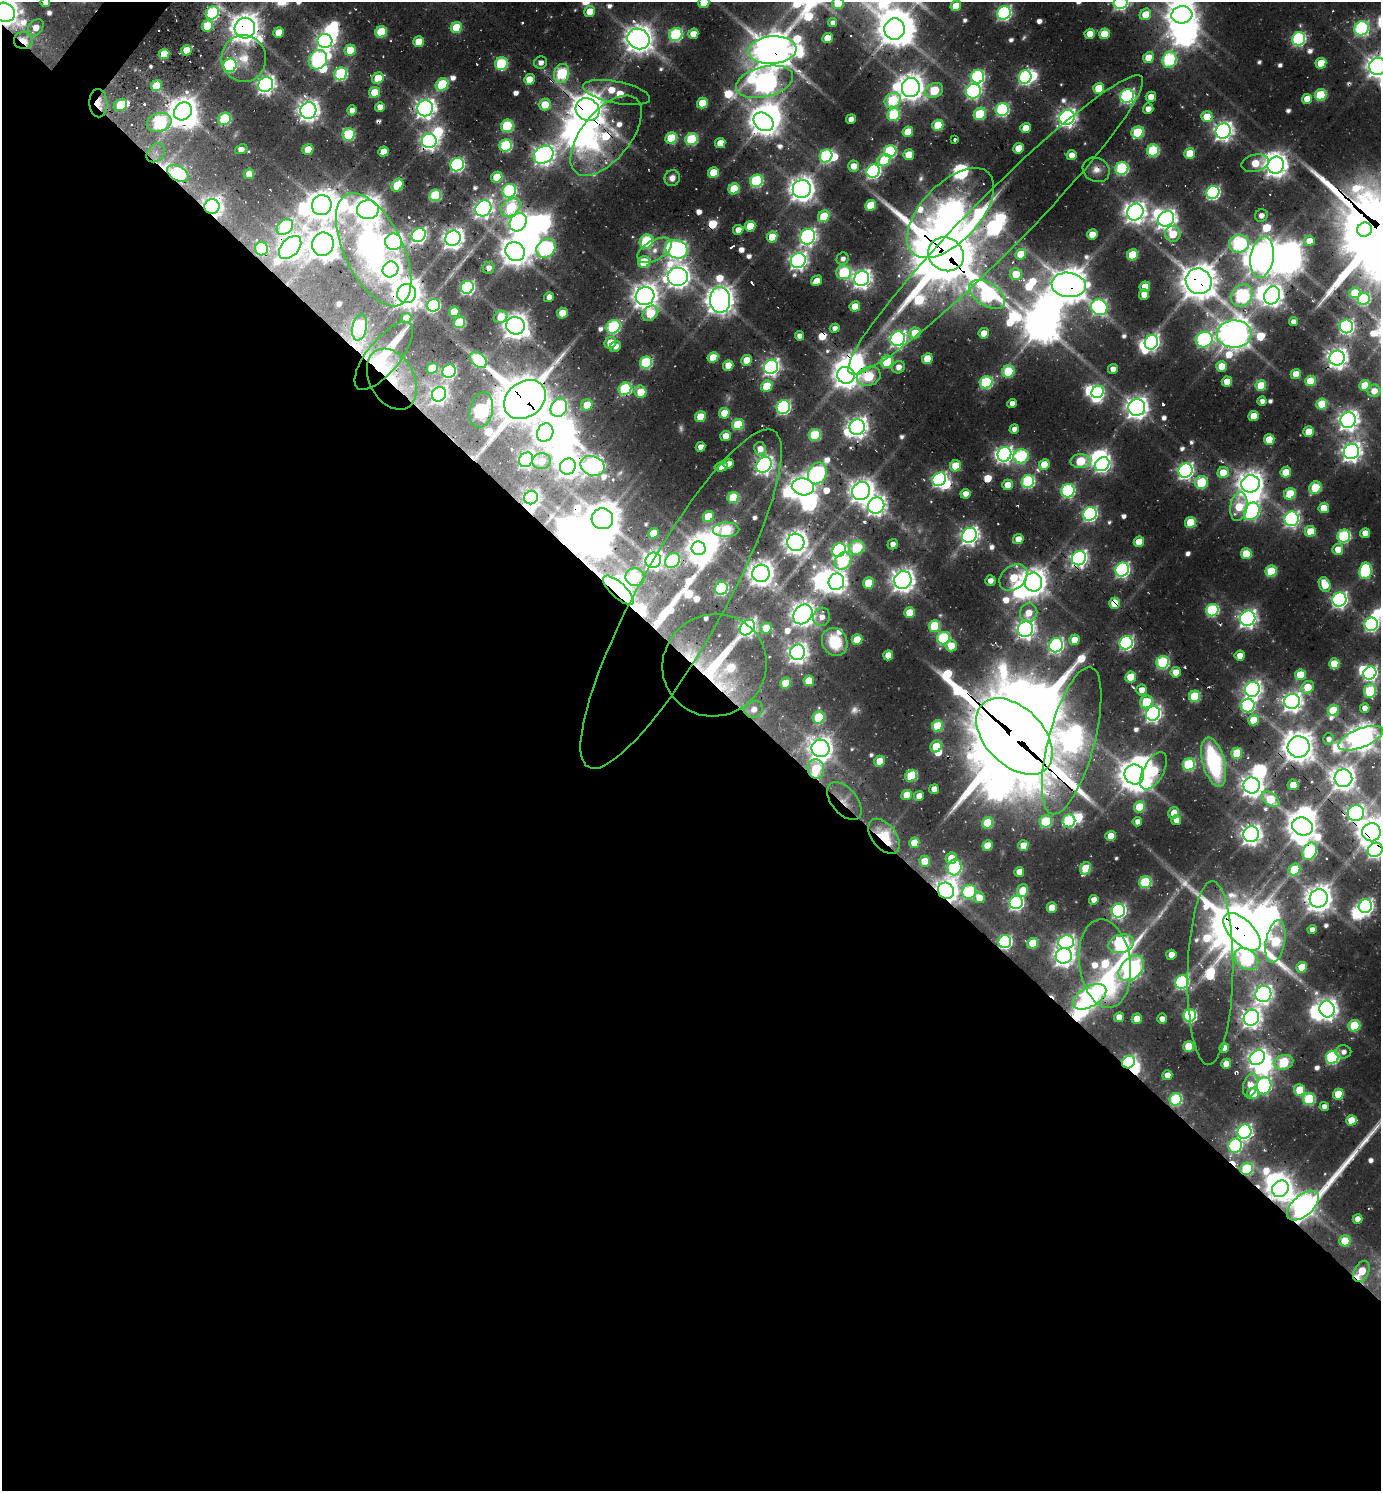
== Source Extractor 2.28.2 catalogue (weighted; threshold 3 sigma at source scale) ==
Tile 14 of 4 x 4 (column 2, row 4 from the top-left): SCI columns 1680-3058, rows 45-1533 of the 6010 x 6001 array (HDU 1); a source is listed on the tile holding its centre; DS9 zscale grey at full resolution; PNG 1383 x 1493 px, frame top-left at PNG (2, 2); each listed source drawn as its Kron ellipse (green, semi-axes under 4 px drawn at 4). Shown black and unused: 56% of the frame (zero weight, under 2 of 3 exposures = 3% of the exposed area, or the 3 px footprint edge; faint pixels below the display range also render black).
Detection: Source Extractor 2.28.2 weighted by HDU 2 'WHT'; one run over the whole footprint, this tile lists its part. Background 0.0795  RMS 0.0088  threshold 0.0398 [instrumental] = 3 sigma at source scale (4.5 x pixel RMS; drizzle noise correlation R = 1.50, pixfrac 1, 0.05/0.05 arcsec/px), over >= 5 px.
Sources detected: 680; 9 too faint to see at this stretch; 71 inside a brighter object's white glare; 14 cosmic-ray / hot-pixel residue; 1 long thin detection or spike segment (spike, bleed or trail) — neither listed nor drawn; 10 inside a brighter listed object's ellipse — not listed separately; of the other 575, all 500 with FLUX_AUTO >= 5.27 (the completeness limit of this list) listed and drawn (75 fainter detections not listed), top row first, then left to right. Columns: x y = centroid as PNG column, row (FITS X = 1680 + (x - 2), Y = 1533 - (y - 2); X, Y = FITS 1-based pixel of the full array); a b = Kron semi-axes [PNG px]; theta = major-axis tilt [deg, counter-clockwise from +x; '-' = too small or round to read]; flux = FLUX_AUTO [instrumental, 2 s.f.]
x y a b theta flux
45 2 5 4 - 8.8
704 2 6 5 - 33
1121 2 7 6 - 270
838 3 6 6 - 29
956 6 5 5 - 31
589 11 5 5 - 17
4 12 10 9 - 1400
212 13 7 6 - 170
1004 13 7 6 - 250
1145 14 6 5 - 25
1182 15 10 8 7 1500
832 23 4 4 - 5.3
207 26 6 5 - 44
36 28 9 6 51 15
245 28 10 10 - 1600
456 28 6 5 - 50
1362 28 7 7 - 220
895 29 10 10 - 2100
279 32 5 5 - 22
381 32 6 5 - 59
676 34 7 6 - 150
693 34 5 5 - 16
1090 34 5 5 - 16
1104 34 5 5 - 37
827 38 5 5 - 20
639 39 11 10 - 1500
1299 39 7 6 - 210
23 41 9 8 - 31
325 41 7 7 - 460
418 42 5 5 - 25
186 50 5 5 - 21
350 50 5 5 - 33
772 50 24 14 4 2700
164 54 5 5 - 34
244 58 23 22 - 25
1148 58 5 5 - 21
318 60 10 8 54 280
1169 60 8 6 72 160
541 63 6 6 - 6.7
1321 63 5 5 - 30
501 64 6 6 - 110
230 65 7 6 - 170
1378 66 9 8 - 1000
341 74 6 6 - 140
562 74 10 7 75 130
977 77 7 6 - 200
1025 77 7 6 - 220
378 78 6 5 - 32
529 79 5 5 - 23
764 82 29 15 14 860
442 84 7 5 44 77
266 85 8 7 - 470
157 86 6 5 - 34
911 87 9 9 - 1300
1099 88 5 5 - 39
934 90 9 7 25 64
973 91 7 7 - 290
375 92 5 5 - 28
617 92 34 11 -11 46
1321 95 6 5 - 74
1127 96 7 6 - 240
1151 97 5 5 - 13
1307 99 5 5 - 21
893 100 8 7 - 77
98 103 14 9 -88 13
702 103 5 5 - 30
120 105 7 5 32 43
545 105 6 6 - 27
380 107 5 4 - 9.2
425 108 8 7 - 710
1148 109 5 5 - 9.4
352 110 5 5 - 8
587 110 12 11 - 2300
1002 110 7 6 - 180
183 111 9 8 - 1500
308 111 8 8 - 820
980 114 6 5 - 78
894 115 6 6 - 95
1067 117 8 7 - 560
1207 117 5 5 - 28
225 119 6 6 - 100
851 119 5 4 - 7.6
159 122 12 9 16 140
763 122 11 8 -36 1400
938 125 5 5 - 49
507 126 6 6 - 89
1026 128 5 5 - 20
1223 131 8 7 - 610
908 132 5 5 - 28
1138 132 6 6 - 80
349 134 6 6 - 97
606 136 48 24 51 120
671 138 6 5 - 70
692 139 6 6 - 100
955 140 3 3 - 5.6
429 141 7 7 - 510
720 143 5 5 - 17
506 146 6 6 - 130
1018 148 5 5 - 23
241 149 6 4 20 11
308 150 5 5 - 26
383 151 5 5 - 13
890 151 6 6 - 140
1153 151 6 6 - 100
156 153 11 8 46 5.6
1190 153 5 5 - 39
543 155 10 8 33 700
909 155 5 5 - 26
1071 155 5 5 - 11
826 156 7 6 - 180
884 160 7 6 - 45
1255 163 14 8 14 33
457 165 7 6 - 240
1276 165 9 8 - 980
854 166 5 5 - 16
1122 168 6 6 - 140
1096 170 14 11 -29 9.3
873 171 7 6 - 290
713 172 5 5 - 27
178 174 12 7 -31 190
249 174 5 5 - 14
497 177 6 5 - 39
672 178 8 7 - 7.6
756 181 6 6 - 140
397 185 7 5 55 45
734 189 6 5 - 51
802 189 9 9 - 1200
509 191 7 6 - 170
1213 192 7 6 - 240
435 195 6 5 - 94
322 205 10 10 - 1700
871 205 5 5 - 43
212 207 7 7 - 630
511 207 11 8 39 85
483 208 8 7 - 550
368 210 11 9 6 1300
1135 212 9 8 - 780
950 213 55 29 47 1600
1261 215 6 6 - 7.4
824 216 6 5 - 46
1166 219 8 7 - 750
518 222 10 8 54 510
996 225 208 28 45 660
750 226 5 5 - 36
285 227 9 7 42 120
738 230 5 5 - 9.4
1365 230 7 7 - 390
1092 234 5 5 - 17
1173 234 8 7 - 35
419 235 7 6 - 310
772 237 5 5 - 28
808 237 8 7 - 390
453 238 8 7 - 810
646 241 7 6 - 110
1309 241 5 5 - 12
394 242 8 8 - 410
323 244 12 10 74 1700
1239 244 10 8 7 160
290 247 13 8 47 990
546 248 10 8 43 240
261 249 6 6 - 98
676 249 11 9 -21 500
374 250 61 29 -64 340
655 250 19 10 29 13
515 252 10 9 - 1600
946 254 18 16 -33 7300
1021 254 5 5 - 30
1133 255 6 5 - 55
1262 257 21 11 81 1600
843 259 6 6 - 5.6
798 261 8 7 - 500
644 262 6 6 - 47
489 268 6 5 - 6.6
391 269 8 7 - 800
844 272 7 7 - 99
1016 274 6 6 - 26
678 277 10 9 - 930
862 279 8 7 - 640
817 281 6 5 - 12
1199 281 13 12 - 2500
1069 285 17 12 -8 2400
467 287 7 6 - 210
1145 287 5 5 - 23
1355 293 5 5 - 32
407 294 9 9 - 1600
987 294 20 11 -33 230
1144 294 5 5 - 12
1272 295 9 7 65 790
645 296 9 9 - 1200
1242 296 12 10 49 210
549 297 5 5 - 7.1
1364 299 6 6 - 100
720 300 13 10 -88 1500
433 305 6 6 - 140
855 306 5 5 - 21
1099 307 8 7 - 300
454 312 5 5 - 31
562 313 5 5 - 26
650 313 9 6 45 39
501 317 7 6 - 22
406 318 5 5 - 15
1293 322 4 4 - 7.3
459 323 6 5 - 79
515 326 9 8 - 1200
1346 326 7 6 - 310
359 327 13 7 78 180
613 327 7 6 - 150
835 328 5 4 - 6.8
915 333 5 5 - 29
984 333 5 5 - 20
1234 334 17 13 1 1800
799 336 5 4 - 6.8
898 339 7 7 - 390
1204 339 8 7 - 250
1151 342 7 6 - 390
610 343 6 5 - 25
615 346 6 5 - 7.7
384 356 42 16 51 96
713 357 5 5 - 30
1337 358 7 7 - 800
927 359 5 5 - 35
478 360 9 6 -39 130
747 360 5 5 - 23
887 362 6 6 - 81
646 363 6 6 - 110
728 365 5 5 - 18
1221 366 5 5 - 22
771 367 7 6 - 450
898 367 6 6 - 8.4
432 368 6 5 - 36
1113 369 5 5 - 9.7
449 371 7 6 - 150
1008 371 6 6 - 62
1296 374 5 5 - 21
846 375 9 8 - 1100
869 376 12 9 19 73
392 379 32 22 -61 46
1227 381 5 5 - 20
1310 381 5 5 - 34
986 382 6 6 - 120
1261 385 5 5 - 39
1365 385 5 5 - 34
767 386 6 5 - 39
625 389 7 6 - 130
1374 391 6 6 - 12
640 392 6 5 - 33
1097 392 6 5 - 110
439 394 8 7 - 440
525 399 22 17 37 5200
1262 401 4 4 - 6.2
1012 404 5 4 - 8.3
1322 404 5 5 - 45
587 405 6 5 - 22
783 407 7 6 - 210
1137 407 8 8 - 920
559 408 9 8 - 280
481 410 18 11 78 230
724 413 5 5 - 27
1253 416 5 5 - 24
700 417 5 5 - 31
1348 420 8 7 - 730
738 424 6 5 - 68
857 427 8 7 - 730
1014 429 5 4 - 6.3
1308 432 5 5 - 26
545 433 9 8 - 780
815 435 6 6 - 78
725 436 5 5 - 16
1269 439 5 5 - 32
701 447 5 4 - 10
760 449 7 6 - 11
1351 451 8 7 - 700
1004 454 7 7 - 390
1021 456 7 7 - 160
526 460 8 6 50 340
541 461 9 8 - 17
1080 461 10 7 2 63
729 464 5 4 - 7.6
1044 464 5 5 - 26
1102 464 8 6 40 360
764 465 8 7 - 470
593 466 12 9 -24 440
956 466 6 5 - 42
568 467 8 7 - 890
721 467 6 5 - 14
1186 471 7 7 - 390
1286 472 5 5 - 35
817 473 11 9 66 300
1223 473 5 5 - 26
939 479 7 6 - 290
1028 481 6 6 - 160
1201 482 6 6 - 73
1250 484 9 8 - 1200
1008 485 5 5 - 18
803 487 11 8 -11 1200
1315 488 6 5 - 59
861 491 9 8 - 1100
1068 491 7 6 - 180
965 494 5 5 - 11
1290 494 6 5 - 55
531 497 7 6 - 320
733 497 6 5 - 56
876 505 8 7 - 660
1239 507 14 8 80 39
1324 508 5 5 - 25
1252 511 9 7 57 310
1090 514 7 6 - 270
708 517 6 5 - 41
602 519 11 10 - 1900
1292 519 7 7 - 320
1190 522 5 5 - 46
726 530 13 7 1 100
1310 531 5 5 - 27
653 533 5 5 - 26
1365 533 5 5 - 13
969 535 8 7 - 540
1344 536 6 6 - 150
1018 539 5 5 - 15
796 542 9 8 - 1100
1139 542 5 5 - 24
893 544 5 5 - 7.5
699 548 7 6 - 920
857 548 8 6 27 90
1338 549 5 5 - 18
839 550 7 6 - 270
1246 554 5 5 - 42
1079 558 7 7 - 460
653 560 8 7 - 500
673 561 8 6 38 140
843 561 9 7 52 110
1122 570 7 6 - 290
1271 571 6 5 - 61
1365 571 8 6 82 130
761 573 9 8 - 1200
635 577 9 9 - 59
1013 578 15 11 41 40
903 580 9 8 - 1000
990 581 5 5 - 6.4
836 582 8 7 - 780
1033 582 9 8 - 1300
869 583 5 5 - 44
1325 584 7 5 -68 26
721 588 6 6 - 180
618 590 19 7 -43 1300
681 599 192 43 61 370
1339 600 7 7 - 380
1115 603 5 5 - 31
1212 610 6 6 - 150
909 613 5 5 - 28
1029 613 9 8 - 20
803 614 11 8 49 1100
822 617 9 8 - 7.7
1248 618 8 7 - 550
1371 624 7 6 - 250
934 626 6 5 - 56
747 628 8 6 47 440
766 628 5 5 - 27
1026 629 8 7 - 600
943 638 6 6 - 130
857 639 5 5 - 27
1074 640 5 5 - 17
835 642 14 12 -63 38
1126 643 7 6 - 260
1056 645 7 6 - 320
951 646 6 5 - 23
798 652 8 7 - 710
888 655 5 5 - 17
1240 656 5 5 - 14
1163 662 6 6 - 130
1334 664 5 5 - 34
715 665 52 51 - 150
1176 672 5 5 - 17
1370 673 7 6 - 280
1300 675 5 5 - 37
1131 677 5 5 - 40
809 681 5 5 - 30
786 683 5 5 - 30
1308 687 7 5 42 25
1252 689 7 7 - 550
1142 690 5 5 - 11
1370 691 7 6 - 96
1195 696 6 5 - 75
1292 701 8 7 - 690
1146 702 6 6 - 56
1248 705 7 6 - 160
1365 708 5 4 - 8.4
754 709 9 8 - 8.9
1333 710 6 5 - 37
1153 714 7 7 - 400
819 717 6 6 - 60
1253 720 5 5 - 28
937 726 6 5 - 58
1014 736 45 29 -45 12000
1361 738 24 9 22 1400
1329 739 6 5 - 5.6
1072 741 76 23 75 850
936 746 6 5 - 40
1299 747 11 10 - 1700
820 748 9 8 - 1000
1237 753 5 5 - 52
880 761 5 5 - 22
1214 762 25 11 -75 120
1189 764 6 6 - 120
816 769 10 8 -83 49
1154 771 20 10 60 86
1134 774 10 9 - 1500
911 776 6 5 - 76
1343 778 9 9 - 1100
1252 785 8 8 - 820
1293 785 5 5 - 18
934 789 5 4 - 11
907 795 5 5 - 26
919 796 5 5 - 12
1271 799 10 6 -38 54
844 801 22 12 -51 14
1139 807 5 5 - 44
1174 813 6 5 - 13
1356 813 8 8 - 440
1176 820 5 5 - 11
1046 821 6 6 - 79
1069 821 6 6 - 120
1137 822 5 4 - 6.3
987 823 6 5 - 58
1302 826 10 9 - 1600
1371 832 9 9 - 1500
1251 834 8 7 - 800
884 836 20 12 -52 56
1111 836 5 5 - 17
914 843 5 5 - 25
1023 845 5 5 - 20
987 846 5 5 - 26
1375 850 8 7 - 380
1310 851 9 6 61 170
951 858 6 5 - 23
924 861 5 5 - 23
954 867 8 7 - 150
1086 868 6 5 - 47
1294 870 6 5 - 53
1019 872 5 5 - 12
1145 882 6 6 - 93
1023 890 6 5 - 22
946 891 8 7 - 1100
969 892 7 6 - 140
979 898 5 5 - 16
1319 898 9 9 - 1300
1094 900 5 4 - 11
1016 902 7 6 - 280
1365 906 7 6 - 370
1052 908 5 5 - 19
1118 911 7 6 - 300
1312 929 4 4 - 5.9
1242 932 23 12 -46 4200
1275 941 21 9 80 86
1005 942 6 6 - 220
1066 942 8 7 - 340
1033 943 5 5 - 43
1121 944 13 9 16 270
1171 955 5 5 - 14
1064 956 8 7 - 720
1246 959 13 9 -36 170
1105 964 44 26 -82 120
1302 967 5 5 - 32
1131 968 15 10 45 640
1210 973 92 23 89 130
1182 982 7 6 - 210
1263 994 8 8 - 560
1089 997 18 10 31 480
1327 1009 8 7 - 770
1190 1015 6 6 - 170
1119 1017 5 5 - 11
1251 1018 8 7 - 710
1137 1019 5 5 - 18
1162 1019 5 5 - 6.1
1354 1026 6 5 - 62
1189 1047 5 5 - 48
1224 1048 5 4 - 10
1343 1052 8 6 1 6.2
1332 1057 6 6 - 180
1257 1058 8 6 40 560
1129 1062 6 6 - 220
1283 1062 10 7 14 87
1226 1064 5 5 - 17
1167 1075 5 4 - 12
1250 1085 12 7 74 17
1264 1086 8 7 - 280
1300 1090 6 5 - 38
1253 1093 6 5 - 27
1338 1094 5 5 - 40
1176 1099 6 6 - 110
1309 1099 6 6 - 93
1324 1107 5 4 - 6.5
1351 1120 5 5 - 25
1244 1132 7 7 - 350
1235 1146 7 6 - 160
1247 1169 6 6 - 96
1280 1189 9 7 44 960
1303 1206 19 10 42 1000
1357 1219 5 4 - 11
1345 1241 5 5 - 34
1361 1271 11 7 62 29
Overlapping masked pixels (flux is a lower limit): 64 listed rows (the first 20) at x y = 4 12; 245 28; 895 29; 23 41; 772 50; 562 74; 764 82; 98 103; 587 110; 606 136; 506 146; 1153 151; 178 174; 322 205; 212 207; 950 213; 996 225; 323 244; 290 247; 261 249
Isophote crosses this tile's border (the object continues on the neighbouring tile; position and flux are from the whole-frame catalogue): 11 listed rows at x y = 45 2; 704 2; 1121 2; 838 3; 4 12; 245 28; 1378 66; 1371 624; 1361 738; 1371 832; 1375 850